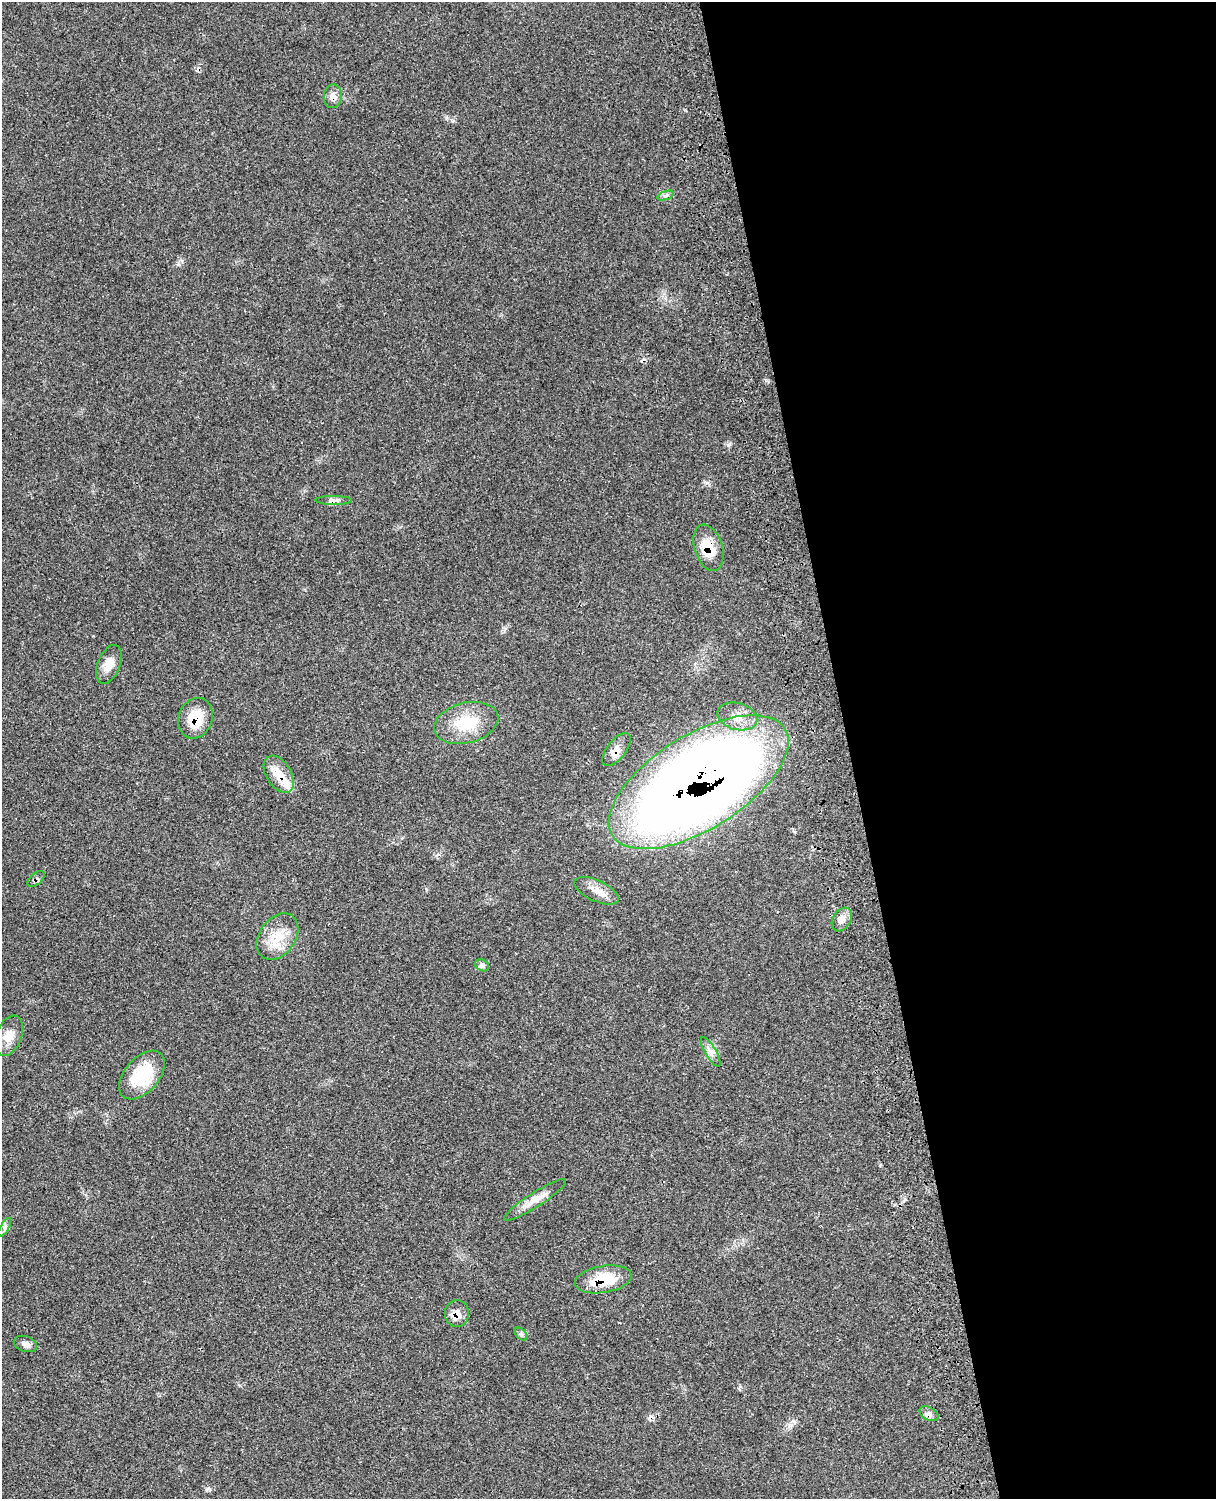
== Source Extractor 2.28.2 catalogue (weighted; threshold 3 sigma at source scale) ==
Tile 8 of 4 x 3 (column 4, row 2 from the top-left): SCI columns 3771-4984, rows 1776-3272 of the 5102 x 4931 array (HDU 1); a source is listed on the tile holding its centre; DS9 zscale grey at full resolution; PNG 1218 x 1501 px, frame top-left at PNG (2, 2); each listed source drawn as its Kron ellipse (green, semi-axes under 4 px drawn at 4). Shown black and unused: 30% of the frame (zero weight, under 3 of 4 exposures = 6% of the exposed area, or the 3 px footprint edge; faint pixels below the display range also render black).
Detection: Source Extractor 2.28.2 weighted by HDU 2 'WHT'; one run over the whole footprint, this tile lists its part. Background 0.0975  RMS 0.0064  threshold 0.0286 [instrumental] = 3 sigma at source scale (4.5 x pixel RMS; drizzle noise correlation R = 1.50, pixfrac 1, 0.05/0.05 arcsec/px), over >= 5 px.
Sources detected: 28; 1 cosmic-ray / hot-pixel residue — neither listed nor drawn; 1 inside a brighter listed object's ellipse — not listed separately; the other 26 listed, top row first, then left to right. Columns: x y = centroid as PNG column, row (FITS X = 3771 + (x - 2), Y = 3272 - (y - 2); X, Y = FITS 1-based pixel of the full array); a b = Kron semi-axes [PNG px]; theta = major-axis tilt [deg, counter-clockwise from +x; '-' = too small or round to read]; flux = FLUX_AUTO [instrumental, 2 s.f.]
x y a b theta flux
333 96 12 9 83 3.6
666 196 8 3 19 1.3
334 500 18 4 0 2.5
708 548 24 14 -72 15
109 664 20 11 69 8.2
737 716 20 13 -15 8.9
195 718 21 17 69 17
466 723 33 20 14 23
616 750 20 9 52 5.1
279 774 20 12 -58 12
698 782 101 47 32 1300
36 879 10 5 39 2.2
597 891 24 10 -24 7.5
842 919 13 9 59 4.4
277 937 25 18 54 15
482 965 7 5 -29 1.7
9 1036 21 12 69 7.8
711 1052 17 5 -59 3.3
142 1075 28 17 49 29
535 1200 37 7 33 7.9
5 1227 10 4 60 1.8
603 1279 29 13 9 22
457 1314 13 12 - 5.9
521 1334 8 4 -45 1.2
25 1344 12 7 -17 3
929 1414 10 6 -28 2.5
Overlapping masked pixels (flux is a lower limit): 9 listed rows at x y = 333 96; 708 548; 195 718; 616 750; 279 774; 698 782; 36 879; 603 1279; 457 1314
Unlisted compact peaks at least as high as the median listed source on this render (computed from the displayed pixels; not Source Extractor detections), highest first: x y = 208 1489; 452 121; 707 483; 730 444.